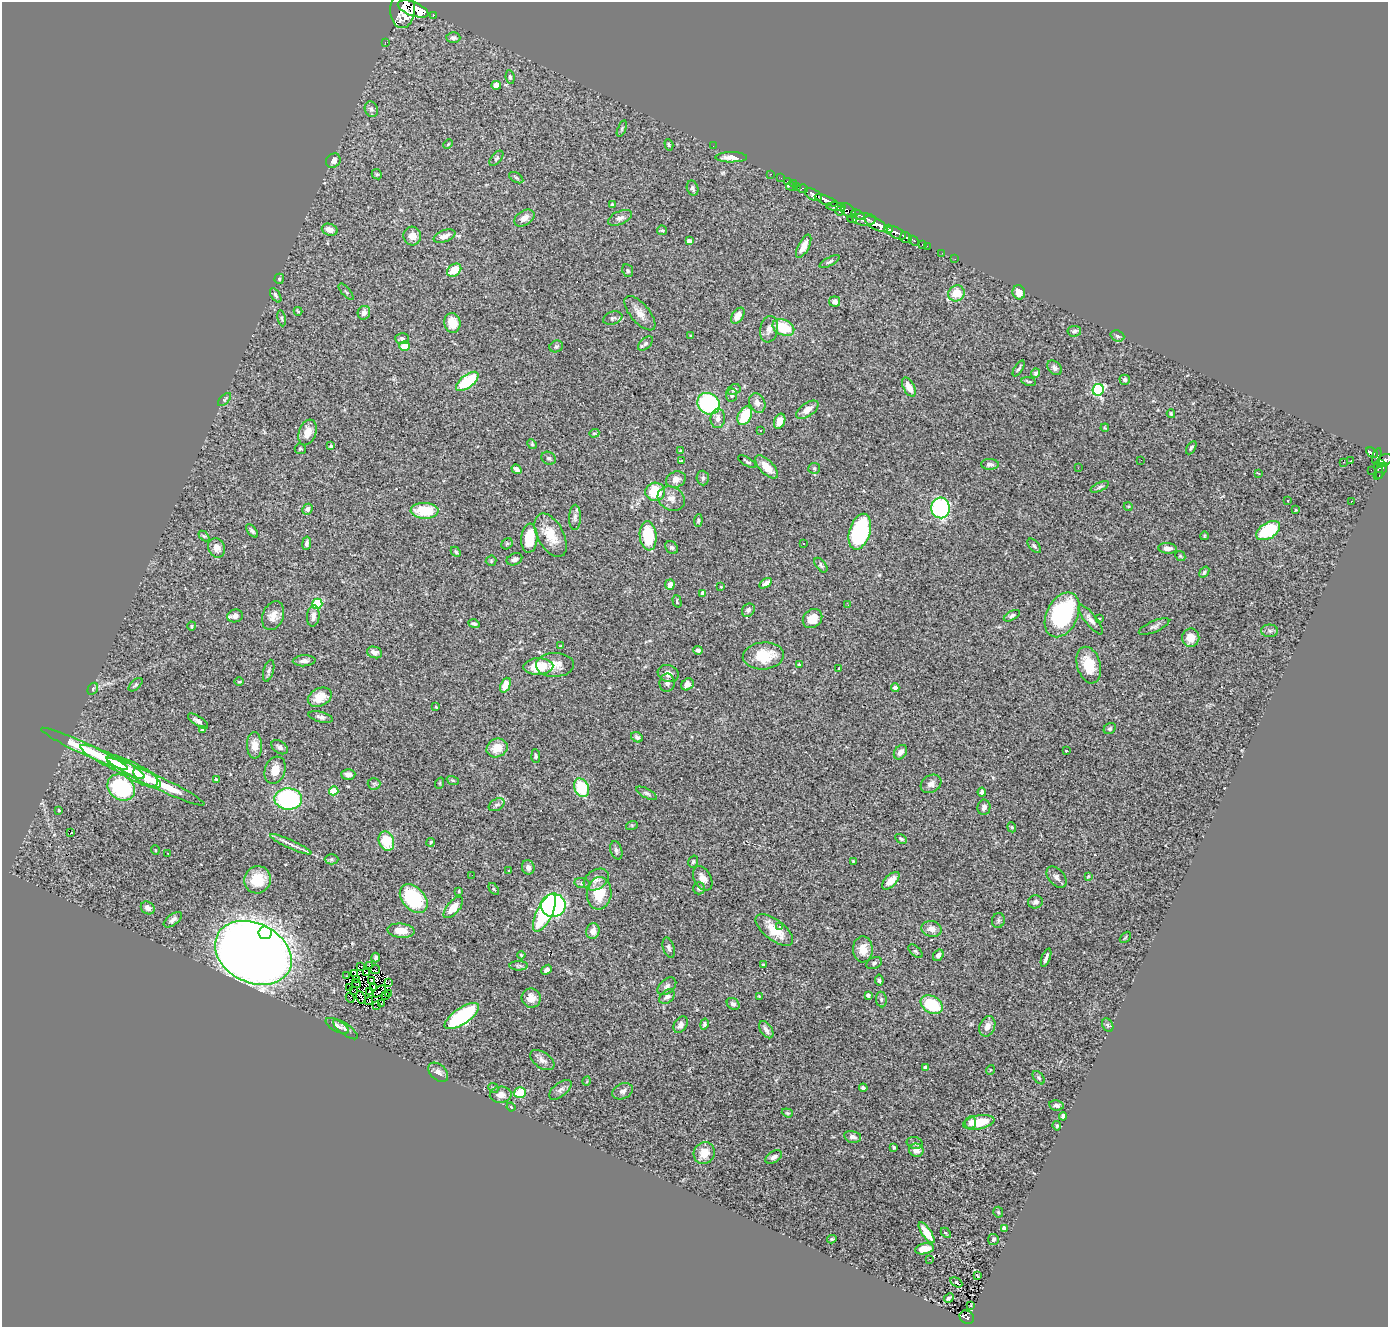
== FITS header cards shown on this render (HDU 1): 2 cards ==
NAXIS1  =                 1386
NAXIS2  =                 1325

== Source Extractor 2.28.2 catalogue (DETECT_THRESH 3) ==
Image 1386 x 1325 px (HDU 1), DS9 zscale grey, 1 PNG px = 1 image px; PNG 1390 x 1329 px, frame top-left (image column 1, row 1325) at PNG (2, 2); each listed source drawn as its Kron ellipse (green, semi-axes under 4 px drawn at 4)
Background 1.48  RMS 0.059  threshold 0.178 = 3 sigma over >= 5 px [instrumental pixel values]
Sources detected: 372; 9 with non-positive FLUX_AUTO (blend fragments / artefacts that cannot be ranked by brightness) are neither listed nor drawn; the other 363 listed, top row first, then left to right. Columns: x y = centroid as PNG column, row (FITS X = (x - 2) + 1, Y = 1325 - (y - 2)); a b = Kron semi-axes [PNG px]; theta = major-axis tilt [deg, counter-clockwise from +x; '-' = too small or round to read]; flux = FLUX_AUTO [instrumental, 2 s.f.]
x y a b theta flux
403 9 19 12 87 6500
413 9 16 7 -20 14000
433 15 4 3 - 120
453 38 7 5 -4 11
385 42 2 2 - 15
510 77 7 4 -83 7.1
496 85 4 4 - 29
371 109 8 6 -63 12
622 128 9 4 69 6.4
448 144 5 3 - 3.9
669 145 6 4 -73 5.7
713 146 2 2 - 11
731 157 16 5 0 33
496 158 9 5 50 7.5
333 161 8 6 44 19
377 174 5 4 - 4.9
771 174 2 2 - 12
516 178 8 4 -33 7.8
781 178 2 2 - 12
788 181 3 2 - 22
794 184 3 2 - 31
791 186 5 2 - 16
797 186 3 2 - 26
693 188 7 5 -71 9.8
803 189 5 3 - 120
813 195 9 5 -29 1300
826 200 12 4 -22 1500
612 205 4 3 - 6
836 207 9 4 -5 590
848 210 8 6 -44 790
840 211 5 4 - 330
858 214 7 3 -28 280
524 218 11 7 32 24
620 218 13 6 23 17
852 219 5 3 - 170
864 219 11 6 -2 1200
876 224 12 5 -30 3500
888 229 4 3 - 670
330 230 8 5 -18 28
662 230 5 4 - 4.7
896 233 10 5 -27 1300
412 236 9 9 - 30
444 236 11 5 20 22
906 238 6 5 - 290
689 241 4 4 - 23
914 241 6 3 -42 260
922 245 3 3 - 86
804 246 13 5 62 37
927 246 2 2 - 6.8
942 253 3 2 - 7.1
955 259 2 2 - 20
830 262 11 4 28 8.9
454 270 8 5 37 63
628 271 6 5 - 8.8
279 279 5 5 - 5.2
346 292 10 3 -49 6
1019 292 7 6 - 39
956 293 8 7 - 76
276 295 8 4 -57 8.9
834 301 6 5 - 19
298 311 4 2 - 3.6
364 313 7 6 - 19
640 313 21 9 -50 38
738 316 9 5 56 35
282 318 8 4 -81 6.7
613 318 10 6 19 11
452 323 10 8 -81 61
783 327 11 7 -24 120
769 329 13 9 79 27
1074 331 7 5 7 9
691 336 4 3 - 3.3
1117 336 7 5 -20 10
402 339 7 5 -3 8.7
645 343 9 5 42 10
405 346 5 4 - 59
556 346 7 5 26 8
1019 368 9 3 58 6.7
1054 368 8 6 -46 13
1036 373 4 4 - 6.6
1125 380 5 5 - 11
467 381 13 6 38 180
1029 381 7 3 -9 5.3
909 387 10 5 -62 43
734 389 7 5 25 10
1098 390 6 5 - 410
732 395 6 5 - 8.5
224 400 8 4 45 5.8
757 403 10 7 -66 22
709 404 12 10 -34 350
807 410 13 6 35 29
1171 414 4 3 - 4.9
745 416 10 6 61 120
718 418 10 7 85 21
780 421 8 5 68 49
1105 428 4 3 - 3.8
760 430 3 3 - 7.8
308 432 13 8 70 42
594 433 5 4 - 4.6
532 444 5 4 - 4.9
331 446 4 3 - 6.1
1191 448 7 4 58 7.7
300 449 5 5 - 6.2
680 451 4 3 - 4.2
1372 453 6 4 -31 280
1377 456 8 4 75 260
549 458 7 6 - 9.1
1141 460 2 2 - 2.1
1384 460 8 5 35 510
681 461 4 4 - 3.2
1351 461 3 2 - 3.5
747 462 10 3 -30 6.6
1343 462 3 2 - 1.1
1380 463 4 2 - 210
990 464 9 5 -1 13
767 467 14 7 -46 54
1378 467 6 3 -66 230
814 468 6 5 - 6.7
1078 468 3 3 - 3.2
517 469 5 4 - 13
1371 470 2 2 - 15
1380 471 9 4 56 240
1258 473 4 3 - 6.3
1379 475 3 2 - 26
703 478 7 6 - 9.1
676 479 10 8 20 25
1100 487 10 4 24 9
655 492 9 9 - 140
671 499 14 11 -28 33
1288 500 3 3 - 8.3
1351 501 2 2 - 2.5
1128 506 4 3 - 3.7
941 508 10 9 - 560
307 509 6 5 - 11
1296 510 3 2 - 3.3
425 511 14 8 -3 130
575 517 12 6 89 14
698 520 6 4 85 5.7
252 531 8 4 -51 7.4
1268 531 13 7 31 230
860 532 18 10 73 460
551 535 24 13 -61 85
204 536 6 4 -43 5.4
648 536 14 8 -84 160
1204 536 4 2 - 3.3
529 538 14 8 86 100
307 543 6 4 82 11
804 543 3 2 - 5.9
507 544 6 5 - 5.8
1034 546 8 5 -49 8.5
672 547 7 5 -42 9.7
217 548 10 8 -63 31
1168 548 9 5 -5 21
456 552 6 4 -47 6.1
1180 556 5 4 - 5
514 559 8 5 22 11
491 561 5 5 - 5.9
821 565 8 5 -52 9.7
1204 572 6 4 54 7.9
766 583 7 4 31 23
670 585 5 5 - 22
721 587 3 3 - 2.8
703 593 4 4 - 40
677 601 6 3 -74 4.7
317 604 5 5 - 230
848 605 3 2 - 4.4
748 610 7 5 52 11
1062 615 24 15 64 420
235 616 8 6 18 21
273 616 15 10 68 34
313 616 11 6 85 21
1012 616 9 4 29 9.4
812 618 10 8 43 64
1099 618 3 2 - 4.6
1091 619 18 5 -51 22
474 624 5 4 - 9.2
192 626 4 4 - 4.4
1154 627 16 5 23 13
1270 631 8 6 -1 11
1191 638 9 8 - 48
561 646 4 3 - 4.4
698 650 5 4 - 11
375 652 8 5 -18 20
763 656 20 13 4 120
304 661 11 5 3 16
555 665 19 12 2 48
799 665 4 3 - 6.1
1089 665 19 11 -74 90
538 666 15 8 2 110
839 668 3 3 - 6
269 671 11 5 74 11
668 674 11 8 -17 24
239 682 4 3 - 3.8
667 683 9 7 83 15
687 684 7 5 39 16
135 685 8 4 42 8.5
505 685 8 5 67 51
895 688 4 4 - 18
93 689 6 4 60 5.5
320 697 12 9 26 64
436 707 3 3 - 3.6
321 717 12 5 -15 14
198 721 11 5 -32 17
1110 729 6 5 - 6.4
202 730 4 3 - 5.9
637 737 6 4 -29 9.4
254 745 13 7 -86 38
280 747 9 6 -34 13
497 748 11 9 25 59
85 749 48 6 -25 230
1066 751 3 2 - 4
900 752 8 5 53 21
536 756 7 4 -85 6.1
112 762 36 6 -26 180
275 770 14 10 71 46
134 772 30 8 -29 160
348 774 7 5 0 18
146 777 14 7 -34 78
216 779 3 3 - 4.6
453 780 6 4 -20 5.2
156 782 53 6 -25 280
440 783 6 3 72 3.8
374 784 6 6 - 7.6
931 784 11 8 32 21
121 787 15 12 -40 440
581 788 9 7 -66 160
334 791 5 4 - 130
982 792 4 4 - 12
647 793 11 4 -27 10
288 799 14 10 -1 530
497 805 8 5 29 9.7
984 807 8 6 81 14
59 810 3 3 - 4.2
632 825 6 4 18 5.2
1012 827 5 4 - 5.6
70 833 4 3 - 39
901 839 6 4 -30 6.7
386 841 10 7 -69 110
430 842 4 3 - 5
291 844 23 4 -25 23
155 850 5 3 - 3
616 850 9 5 -73 11
168 853 3 2 - 6.2
331 859 7 5 1 7.1
853 861 4 3 - 4
693 862 6 4 73 6.2
528 867 7 6 - 18
509 870 3 2 - 2.8
472 875 2 2 - 7.3
1088 876 4 3 - 3.7
1056 877 12 7 -49 16
703 878 13 8 -61 30
257 880 14 13 - 92
596 880 14 9 31 25
891 881 11 5 46 39
582 883 8 5 -9 7.2
699 888 6 6 - 8.1
494 889 6 3 -53 5
459 891 4 2 - 3.1
599 893 16 12 84 91
414 899 16 11 -47 290
1035 902 7 6 - 12
553 905 12 11 - 920
148 908 7 6 - 21
453 908 13 6 49 60
545 913 21 8 64 280
173 920 10 5 37 14
998 920 7 6 - 8.6
780 927 4 3 - 7.7
931 929 10 8 -12 27
774 930 22 10 -38 83
401 931 13 7 -5 48
593 931 8 6 77 22
265 933 6 6 - 440
1125 937 6 2 45 3.2
669 948 10 5 -72 12
863 949 13 10 -88 47
915 951 9 4 -42 6.1
253 953 40 29 -26 6500
521 955 4 4 - 4.5
938 955 6 5 - 14
376 958 5 3 - 9.7
1046 958 10 3 69 11
874 963 8 5 24 8.7
763 965 3 2 - 4.5
361 966 2 2 - 1.6
369 966 2 2 - 2
519 966 9 4 -1 8.3
375 969 5 3 - 4.2
547 970 6 4 40 12
367 972 3 2 - 4.4
355 973 4 2 - 3.9
347 976 3 2 - 2.4
357 979 4 2 - 1.1
879 980 5 4 - 8.5
371 981 3 2 - 5
389 983 3 2 - 2.6
356 984 4 2 - 3.4
667 986 11 7 41 15
350 987 3 2 - 2.6
373 988 2 2 - 4.2
353 990 3 2 - 3.2
370 991 3 2 - 3.8
379 991 8 2 40 2.5
388 993 2 2 - 2.3
386 995 4 2 - 8.3
868 995 4 3 - 15
759 996 4 3 - 3.1
667 997 9 6 41 17
350 998 5 2 - 4.5
361 998 7 2 -63 4.8
531 998 9 9 - 34
881 999 8 5 -84 8.5
369 1001 4 3 - 3.9
382 1003 3 2 - 5.4
733 1004 7 5 -39 11
932 1005 12 8 -31 200
377 1006 2 2 - 1.9
462 1016 20 8 34 320
704 1024 5 4 - 7.8
681 1025 9 6 57 19
1108 1025 7 5 -61 7.8
337 1026 13 5 -29 15
987 1026 10 7 68 27
345 1029 15 5 -37 14
766 1030 9 5 -56 21
542 1060 14 7 -35 21
926 1067 4 3 - 17
990 1070 5 3 - 2.9
438 1072 11 7 -43 21
1039 1078 8 4 -51 6.4
587 1081 5 3 - 3.5
493 1088 5 4 - 5.7
863 1088 4 3 - 8.5
560 1090 13 6 39 17
623 1091 11 7 24 18
520 1093 6 5 - 97
501 1095 11 8 2 24
1056 1105 7 5 -8 13
511 1107 4 3 - 3.4
787 1113 6 4 -20 4.9
1063 1116 4 4 - 8.7
971 1122 6 5 - 16
979 1122 16 7 10 110
1057 1126 5 4 - 6
853 1137 9 5 -12 17
915 1143 8 6 -16 9.1
894 1147 3 3 - 5
916 1150 7 6 - 31
704 1153 11 10 - 56
774 1157 9 5 31 14
998 1212 5 5 - 5.3
1004 1228 4 4 - 19
926 1233 12 4 -55 63
946 1233 6 3 -45 4.5
832 1239 4 3 - 6
993 1239 5 5 - 6.6
925 1249 9 5 11 55
930 1259 3 2 - 11
978 1276 4 2 - 4.9
956 1282 6 3 -32 3.8
949 1298 5 3 - 8.6
971 1305 3 2 - 2.9
967 1317 7 6 - 140
At the frame edge (FLAGS 8, measured only in part): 2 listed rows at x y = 403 9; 1384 460
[9 non-positive-flux detections neither listed nor drawn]